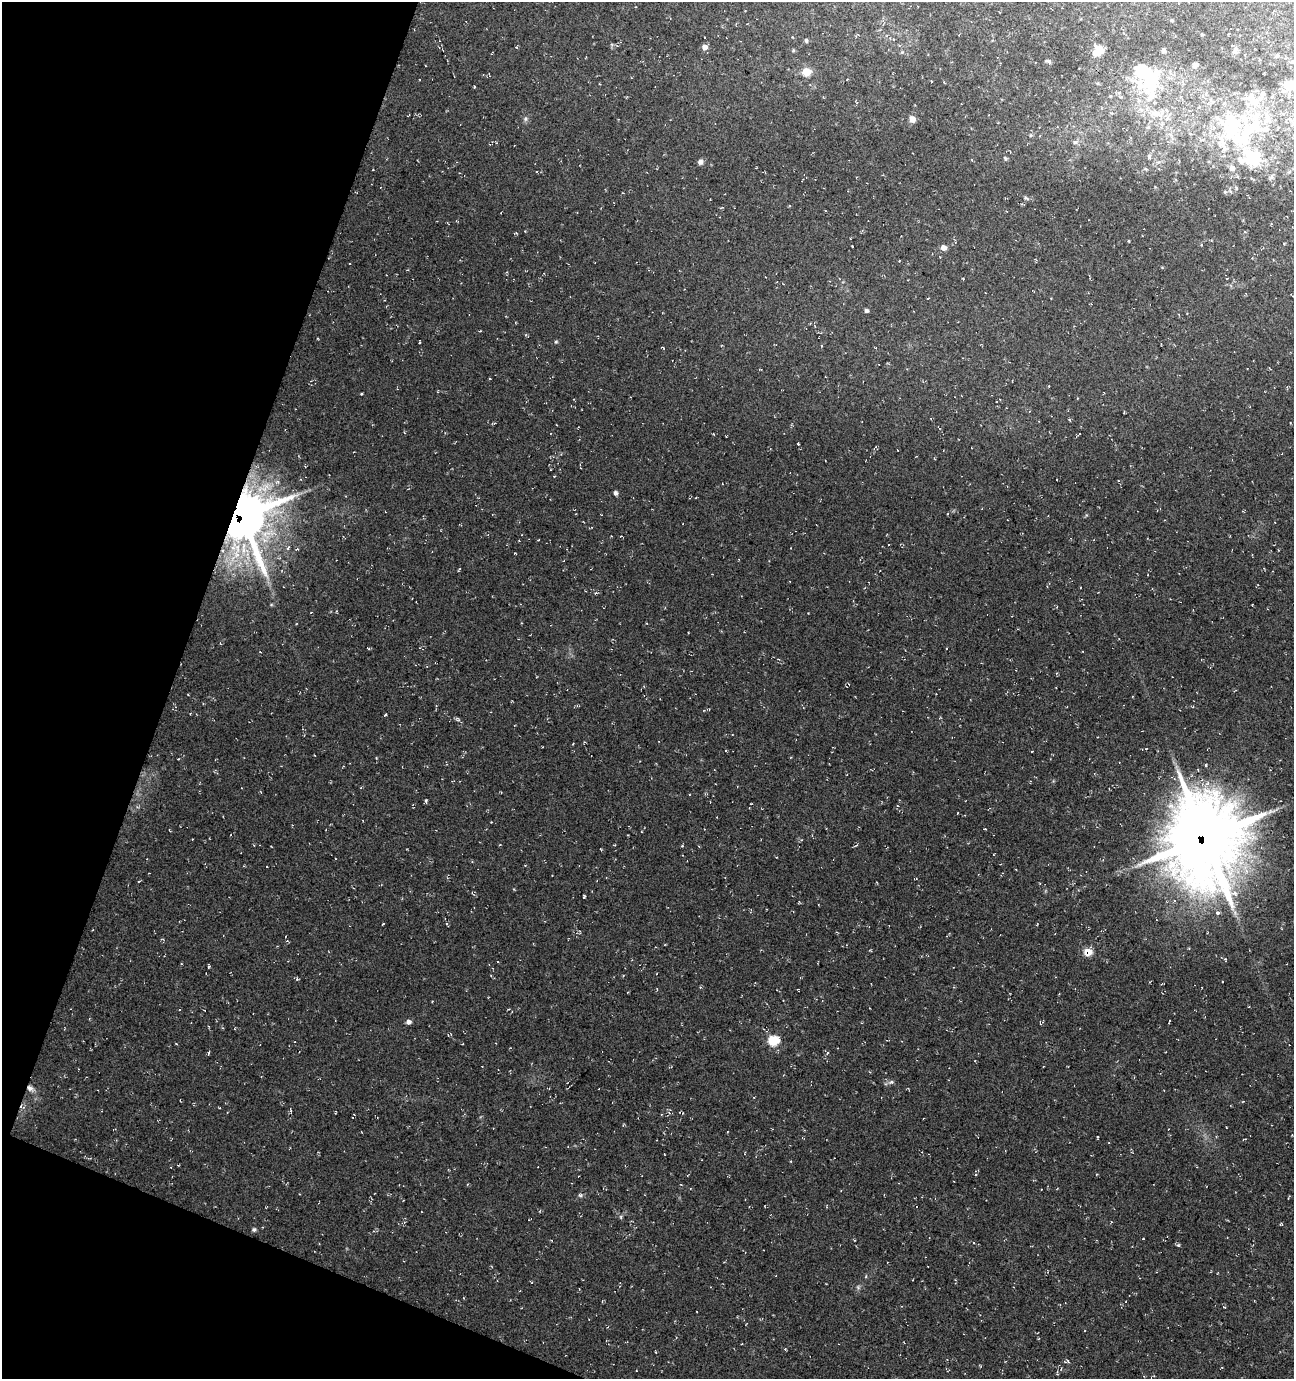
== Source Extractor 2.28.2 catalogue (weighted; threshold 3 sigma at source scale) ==
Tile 9 of 4 x 4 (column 1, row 3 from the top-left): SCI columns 215-1506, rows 1388-2764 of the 5661 x 5522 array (HDU 1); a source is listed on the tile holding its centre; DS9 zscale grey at full resolution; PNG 1296 x 1381 px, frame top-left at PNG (2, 2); no overlay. Shown black and unused: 18% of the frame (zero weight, under 3 of 4 exposures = <1% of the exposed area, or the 3 px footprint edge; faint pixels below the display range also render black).
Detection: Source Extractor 2.28.2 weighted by HDU 2 'WHT'; one run over the whole footprint, this tile lists its part. Background 0.0177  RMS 0.0061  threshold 0.0274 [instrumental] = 3 sigma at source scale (4.5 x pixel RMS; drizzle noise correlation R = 1.50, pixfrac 1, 0.0396/0.0396 arcsec/px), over >= 5 px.
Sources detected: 146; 1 too faint to see at this stretch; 5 inside a brighter object's white glare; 5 cosmic-ray / hot-pixel residue — not listed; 8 inside a brighter listed object's ellipse — not listed separately; the other 127 listed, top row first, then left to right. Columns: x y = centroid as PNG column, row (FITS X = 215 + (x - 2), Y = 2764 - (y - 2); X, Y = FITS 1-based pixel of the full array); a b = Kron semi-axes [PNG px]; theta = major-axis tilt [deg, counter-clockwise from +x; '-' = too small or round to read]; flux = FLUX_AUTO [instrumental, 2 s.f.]
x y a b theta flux
806 40 5 4 - 1
516 47 4 4 - 0.58
705 47 5 5 - 4.3
793 50 6 3 -73 0.62
1235 50 9 6 65 1.8
1098 51 10 7 51 8.6
1163 51 4 4 - 1.7
902 52 5 5 - 0.72
1048 61 7 4 -27 1.1
1292 62 5 3 - 0.64
1195 65 6 5 - 1.9
1141 71 28 22 -76 29
806 72 8 8 - 8.2
847 79 3 2 - 0.42
600 84 3 2 - 0.43
1290 85 11 7 0 16
474 87 3 3 - 0.6
1119 92 9 6 1 1.9
1255 101 18 17 - 14
1156 113 29 10 9 12
525 119 6 6 - 1.4
912 119 7 6 - 5
1289 119 8 4 -21 1.4
1269 122 18 7 -54 5.9
1148 127 5 5 - 1
1232 127 35 26 -87 53
1266 129 9 8 - 3.9
1075 142 8 5 10 1.8
490 144 4 3 - 0.52
1149 157 7 5 -87 1.2
1005 158 5 5 - 0.9
1256 158 28 14 -52 21
700 162 6 6 - 2.5
1232 168 7 7 - 2.7
1146 169 5 4 - 0.65
1225 192 5 4 - 0.68
1026 198 8 4 -35 1
1128 241 4 3 - 0.52
1284 243 4 3 - 0.51
1201 245 5 4 - 0.68
852 246 3 2 - 0.37
943 248 5 5 - 4.4
963 279 3 3 - 0.41
928 298 3 2 - 0.42
866 311 4 4 - 1.9
420 342 3 2 - 0.56
556 342 5 4 - 0.81
663 347 6 2 -22 0.48
490 379 3 2 - 0.43
361 394 3 3 - 0.58
1077 398 3 2 - 0.46
1124 412 4 2 - 0.43
1069 420 4 2 - 0.68
1078 434 9 2 45 0.56
798 444 3 2 - 0.53
876 447 4 4 - 0.71
277 482 7 5 43 1.9
615 493 5 4 - 1.7
696 497 3 2 - 0.39
948 514 3 2 - 0.49
243 517 14 13 - 3500
288 548 6 4 59 1.1
297 549 5 3 - 0.79
515 553 2 2 - 0.47
459 569 5 2 - 0.5
595 593 6 4 22 0.88
1252 605 3 2 - 0.37
522 623 4 3 - 0.45
368 648 5 3 - 0.51
188 695 3 2 - 0.38
1132 697 3 2 - 0.49
203 703 4 3 - 0.53
385 715 4 3 - 0.67
458 719 6 4 -59 0.99
1032 751 3 2 - 0.35
178 759 3 2 - 0.39
1206 765 4 3 - 0.68
361 788 3 3 - 0.58
1109 788 3 2 - 0.41
426 801 6 3 84 0.81
957 813 3 2 - 0.41
1205 838 25 22 88 6700
192 839 2 2 - 0.39
856 845 6 2 44 0.53
699 846 4 2 - 0.46
267 867 2 2 - 0.46
552 875 2 2 - 0.43
139 881 5 3 - 0.48
584 896 4 3 - 0.82
383 924 3 2 - 0.49
1088 952 7 6 - 10
1225 960 6 3 -70 0.61
209 966 4 3 - 0.71
623 976 3 3 - 0.58
297 979 5 4 - 0.79
179 1010 3 2 - 0.39
1169 1021 4 2 - 0.66
408 1022 5 4 - 2.7
1041 1023 7 3 47 0.97
773 1040 7 6 - 28
209 1053 4 3 - 0.94
827 1053 5 3 - 0.62
891 1082 8 5 9 1.5
30 1088 10 6 -36 2.7
291 1111 5 3 - 0.6
681 1112 6 3 -19 0.68
335 1113 3 2 - 0.48
353 1117 4 3 - 0.57
1292 1135 2 2 - 0.38
1097 1137 3 2 - 0.61
1243 1140 4 2 - 0.53
976 1174 4 2 - 0.49
580 1195 5 5 - 1.1
621 1217 6 4 -89 0.86
1281 1224 5 4 - 0.61
254 1230 5 4 - 1.2
373 1231 4 4 - 0.78
1143 1239 3 2 - 0.72
552 1240 3 2 - 0.46
1178 1245 5 5 - 0.83
866 1276 5 3 - 0.58
531 1282 5 3 - 0.56
858 1287 6 5 - 1
1224 1307 4 2 - 0.44
785 1349 3 3 - 0.69
1068 1361 6 4 -59 0.9
1057 1374 4 3 - 0.66
Overlapping masked pixels (flux is a lower limit): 6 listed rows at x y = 1141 71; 243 517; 1205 838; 1088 952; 30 1088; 681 1112
Isophote crosses this tile's border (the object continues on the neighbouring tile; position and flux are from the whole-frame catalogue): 1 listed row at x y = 1290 85
Unlisted compact peaks at least as high as the median listed source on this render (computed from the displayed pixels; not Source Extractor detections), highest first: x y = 682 846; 514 889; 985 829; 1086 515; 376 758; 176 1044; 271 604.